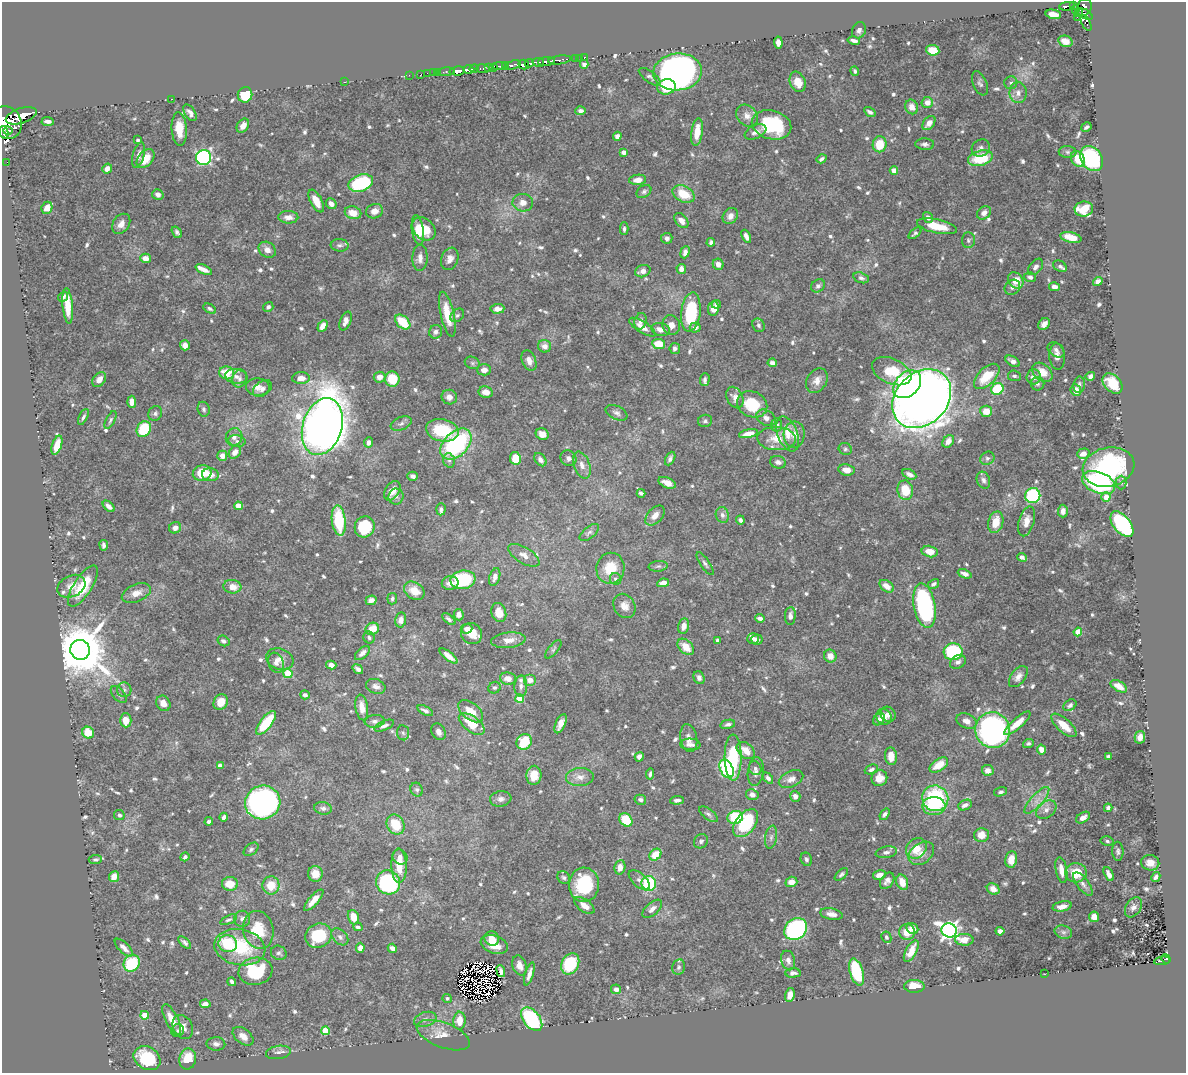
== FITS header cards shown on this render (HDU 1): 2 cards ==
NAXIS1  =                 1184
NAXIS2  =                 1071

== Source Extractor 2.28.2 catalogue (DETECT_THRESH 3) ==
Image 1184 x 1071 px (HDU 1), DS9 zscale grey, 1 PNG px = 1 image px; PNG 1188 x 1075 px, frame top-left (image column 1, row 1071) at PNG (2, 2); each listed source drawn as its Kron ellipse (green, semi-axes under 4 px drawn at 4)
Background 0.519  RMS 0.015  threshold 0.0452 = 3 sigma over >= 5 px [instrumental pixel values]
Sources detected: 804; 7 with non-positive FLUX_AUTO (blend fragments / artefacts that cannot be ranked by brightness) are neither listed nor drawn; of the other 797, the 500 brightest by FLUX_AUTO listed and drawn (297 fainter detections omitted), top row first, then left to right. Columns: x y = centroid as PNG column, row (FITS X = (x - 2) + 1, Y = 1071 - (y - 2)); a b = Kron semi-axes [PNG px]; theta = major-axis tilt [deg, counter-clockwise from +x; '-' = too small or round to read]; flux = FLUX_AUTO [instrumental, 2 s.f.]
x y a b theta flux
1067 6 8 3 5 95
1073 6 4 3 - 130
1084 7 9 7 61 490
1076 9 3 3 - 38
1078 13 2 2 - 22
1053 14 7 4 -12 13
1085 14 8 4 -30 120
1077 17 2 2 - 8.6
1086 23 9 4 -62 49
859 30 8 6 62 3.8
854 41 6 3 -13 3.9
1065 41 7 5 -21 8.5
778 43 6 4 -84 7.5
933 50 6 5 - 20
585 57 2 2 - 7.7
576 58 3 3 - 16
580 58 2 2 - 5.9
560 60 11 3 7 170
546 61 8 3 6 920
538 62 6 3 -11 250
529 63 4 3 - 120
584 64 4 4 - 3.5
512 65 8 3 17 330
524 65 5 5 - 700
500 66 6 2 1 68
505 66 4 3 - 230
488 67 3 3 - 74
494 67 4 3 - 320
474 69 4 3 - 350
483 69 6 3 -9 120
469 70 5 3 - 520
457 71 8 4 7 590
855 71 5 4 - 2.4
446 72 8 3 4 63
678 72 24 18 6 350
427 73 2 2 - 9.5
433 73 2 2 - 13
438 73 3 2 - 16
421 74 2 2 - 11
409 75 2 2 - 7.7
650 77 13 5 -37 3
345 82 2 2 - 33
798 82 10 7 -68 14
980 83 12 7 -66 3.4
1011 83 6 6 - 2.6
666 87 9 7 14 42
1018 93 10 8 -88 6.2
245 95 8 7 - 35
171 99 2 2 - 5.1
927 102 6 5 - 9.2
912 107 7 6 - 8.9
580 111 5 4 - 3.1
870 112 6 4 -34 3
190 113 9 5 -55 4.8
21 116 16 7 19 2900
747 116 12 10 -42 8.3
48 121 6 3 -3 4.1
7 123 17 14 -62 4100
929 123 8 5 51 9.3
772 125 20 14 -15 82
243 126 8 5 55 8.4
1086 127 5 3 - 2.3
179 129 16 7 -86 21
8 131 4 3 - 330
4 132 6 4 -78 620
697 132 14 5 82 18
756 132 11 6 25 5.2
617 136 4 4 - 4.5
138 140 3 3 - 2.3
880 144 8 7 - 26
925 144 9 5 -2 3.5
981 148 9 8 - 4.1
624 152 4 4 - 8.4
1068 152 9 6 -1 3.1
139 155 13 5 75 5.7
204 158 7 7 - 190
980 158 12 7 15 41
146 159 11 7 49 17
822 159 5 3 - 2.6
1078 159 8 6 -61 20
1092 159 13 10 -54 88
7 162 2 2 - 5.6
107 169 5 4 - 7
894 170 4 4 - 12
638 180 8 5 6 8.8
361 183 13 8 18 98
644 191 8 6 33 2.7
684 194 12 8 -28 24
158 195 6 5 - 4.4
316 201 12 5 -62 11
523 203 10 8 -6 7.1
331 204 6 5 - 5.5
47 208 6 5 - 7.5
1084 209 9 7 6 36
374 211 8 7 - 8.5
353 213 8 6 -14 13
984 213 7 6 - 6.3
730 216 8 7 - 5.6
288 217 10 6 -1 7.5
928 217 5 4 - 4.4
681 221 8 5 -50 6.9
121 224 11 8 55 7.3
937 226 20 7 -12 23
424 229 13 10 -44 22
624 229 6 3 90 2.3
418 230 15 6 -81 13
177 232 6 4 -54 2.7
915 233 7 4 39 2.3
746 236 7 4 -64 5.3
1071 237 11 5 -13 16
667 238 5 5 - 4
968 240 8 6 87 2.6
711 242 4 4 - 2.9
340 245 9 6 -4 3.1
267 250 9 7 -36 6.5
685 252 6 4 68 4.9
145 258 5 4 - 9.6
420 258 13 7 88 6.1
450 259 11 8 70 6.2
718 264 6 5 - 5.3
1060 266 7 5 -29 2.4
1035 267 9 6 51 3.8
681 269 5 4 - 5.8
204 270 8 4 -25 5.4
643 271 8 6 21 5.6
1030 277 6 5 - 2.9
861 278 8 5 -16 3.1
1016 280 9 7 -54 18
1098 281 5 4 - 4.7
818 286 7 6 - 3.3
1012 287 8 7 - 4.5
1054 287 5 4 - 6.1
63 297 5 4 - 2.6
716 304 5 3 - 2.3
68 306 18 5 -85 20
268 307 5 4 - 3.1
210 309 7 4 -28 2.4
497 309 7 5 5 6.8
713 309 7 5 81 12
691 312 20 9 83 59
447 314 23 6 -77 22
457 315 8 5 44 2.3
345 321 10 5 70 6.8
640 321 8 6 74 4.1
403 322 9 6 -42 29
1044 324 7 5 49 5.3
671 325 10 8 -69 6.9
759 325 7 6 - 2.6
323 326 6 4 59 7.4
642 327 15 5 -33 8.4
695 327 5 5 - 4.8
661 329 9 6 -9 6.6
436 332 7 6 - 3.9
659 344 6 5 - 20
185 345 5 5 - 6.7
545 346 7 6 - 7.2
675 348 5 5 - 2.9
1056 350 9 6 -37 4.1
1057 357 13 7 -86 6.4
529 361 11 7 -69 7.5
1013 361 8 5 -32 5.5
472 363 8 6 -22 2.5
772 363 5 4 - 4.8
484 370 7 5 1 7.1
892 371 21 12 -24 32
1042 372 11 8 -39 14
227 373 7 6 - 23
236 376 11 7 -9 5.4
987 376 16 8 45 28
1014 376 6 5 - 2.8
1090 376 5 4 - 3.6
379 377 6 5 - 6.8
1033 377 7 7 - 7.9
301 378 9 6 3 8.6
240 379 9 7 68 4.6
392 379 8 7 - 25
705 379 6 5 - 3.6
99 380 8 6 55 7
817 381 13 9 61 8.3
1113 383 12 8 -46 26
907 384 16 11 45 150
1037 384 7 6 - 2.6
1079 385 8 5 81 3.5
258 387 12 8 -3 7.2
262 388 10 7 36 3.7
997 389 6 5 - 56
1076 390 6 5 - 9
486 392 7 5 -12 8.7
449 397 8 7 - 6.6
735 398 11 8 -64 6.3
922 399 33 26 45 1400
132 402 6 4 -88 7.3
752 404 15 12 -25 37
204 409 7 6 - 2.5
986 411 6 5 - 15
155 413 8 6 57 2.9
616 413 11 6 -25 4.1
83 417 8 4 63 2.8
766 418 10 7 -33 5.4
110 420 10 4 62 2.3
705 421 7 6 - 2.4
401 423 11 6 23 3.7
776 425 7 5 83 3.9
322 426 29 19 73 1300
144 429 8 6 60 49
442 430 16 11 -11 46
542 434 6 5 - 7.7
748 434 9 4 12 8.5
788 434 18 10 -70 13
794 435 13 10 85 11
234 437 9 8 - 5.3
776 439 19 11 -3 18
237 441 8 5 -11 3
948 441 7 5 56 7.8
369 442 5 4 - 4.9
456 444 18 12 44 130
57 445 10 5 72 19
845 449 7 6 - 2.3
235 452 7 5 55 7.5
1083 454 6 5 - 5.8
222 456 5 5 - 8.2
515 458 6 5 - 27
568 458 8 7 - 4.3
987 458 7 6 - 3.1
670 459 7 4 64 3.3
449 460 7 5 -72 3.3
540 460 7 5 -51 5
778 462 8 6 -15 3.9
582 465 14 8 -70 7.6
1108 467 26 19 12 140
846 470 8 5 -10 9
202 473 9 7 14 27
909 474 7 4 -26 5
210 475 8 6 -6 9
413 476 5 4 - 3.6
983 480 9 6 -68 3.6
1099 482 17 10 -21 140
1121 482 7 5 90 2.7
667 483 9 5 -24 9.4
905 490 10 7 -77 25
392 491 10 7 59 11
641 493 4 3 - 2.7
396 496 8 7 - 3.8
1033 496 7 7 - 100
1106 497 4 4 - 12
109 506 7 4 -43 4.1
238 506 4 4 - 17
441 509 6 4 86 2.3
1063 511 6 5 - 6.2
722 515 8 6 -74 4.6
655 516 12 7 48 8.2
740 520 4 4 - 2.5
339 521 15 7 -84 57
1027 521 15 7 74 9.2
996 522 11 7 76 16
1122 524 15 8 -51 120
365 527 11 10 - 42
175 528 6 5 - 4.5
589 532 11 5 39 3.1
104 545 5 4 - 2.9
930 551 8 5 -12 11
524 555 17 8 -31 8
1022 557 5 4 - 3.8
705 564 13 4 -56 3.3
658 566 9 5 5 2.4
610 568 15 14 - 23
965 574 7 4 -23 4.6
495 577 9 5 72 6.3
616 579 6 5 - 2.4
463 580 12 9 9 73
450 583 8 7 - 7.9
663 583 6 4 10 8.7
934 584 6 4 31 2.7
71 586 15 10 27 11
83 586 23 9 57 39
887 586 8 5 -36 9.2
232 587 9 6 -7 11
414 591 11 8 -35 14
136 593 15 8 22 9.9
392 599 6 5 - 2.4
371 600 5 4 - 4.7
624 606 13 10 -58 8.2
924 606 22 10 -79 160
499 612 10 7 -72 13
459 615 6 5 - 5.8
790 616 9 5 87 4.6
760 618 5 4 - 3.8
449 619 8 4 -39 2.5
401 620 7 5 78 5.6
684 626 8 5 78 7.8
372 629 7 6 - 16
467 629 6 4 8 6.6
1078 632 4 4 - 22
472 634 11 10 - 13
369 638 6 5 - 2.2
753 639 6 5 - 3.9
508 640 17 7 6 10
717 640 4 3 - 2.4
757 640 5 5 - 4.2
224 641 6 5 - 3.5
686 647 9 6 -45 17
553 649 11 5 50 2.7
80 650 10 9 - 6800
953 652 9 8 - 81
362 653 9 5 43 6.7
449 656 11 4 -38 7.8
830 656 6 6 - 9.3
280 659 14 10 -18 9.1
958 662 8 6 33 3.6
276 663 10 7 -71 4.8
331 665 5 4 - 8.4
358 669 6 4 -38 3.6
288 674 4 4 - 39
1018 677 12 7 52 6.1
699 678 7 5 -64 3.4
508 679 8 6 -7 7.6
530 680 6 6 - 7.3
376 686 10 7 -21 5.4
521 686 10 6 89 3.9
1119 686 9 5 -30 12
495 688 6 5 - 2.3
124 690 7 7 - 2.8
119 695 10 5 -48 2.9
305 695 5 4 - 3.5
520 698 4 4 - 34
221 702 8 7 - 16
163 703 8 6 -59 7.9
1070 705 7 5 36 2.6
362 707 13 6 -82 8.5
425 711 8 4 -29 3.4
470 711 14 8 -39 16
888 714 8 7 - 5.5
884 717 8 7 - 5.6
879 719 7 5 50 5
126 720 7 5 -89 14
375 721 10 6 5 4.1
967 721 10 7 -24 6.4
266 723 14 6 51 40
1017 723 17 5 41 14
472 724 15 7 -36 25
560 724 10 5 65 7.4
728 724 7 4 12 2.8
1064 725 16 6 -42 17
384 726 10 4 24 4.1
993 730 18 17 - 330
438 732 9 6 -62 5.3
88 733 6 5 - 19
403 733 7 6 - 2.7
1140 737 6 5 - 8.5
689 738 14 8 -80 7
524 742 8 7 - 35
1028 743 5 4 - 2.4
690 744 10 5 -4 4.8
1041 750 5 4 - 8
746 751 10 7 -41 14
891 756 9 6 -84 13
1108 756 4 3 - 2.3
639 757 5 4 - 4.3
733 757 23 8 -90 60
939 765 10 6 32 17
220 766 4 4 - 6.1
755 768 7 6 - 2.6
727 769 10 6 -63 100
871 769 7 4 22 2.4
988 770 6 5 - 7.2
756 772 14 8 84 5.7
650 774 6 3 84 2.4
534 775 9 7 86 14
580 777 14 9 3 8.5
768 778 6 4 -48 3.1
879 778 8 8 - 8.4
791 779 13 8 26 7.3
417 790 7 6 - 2.8
1001 792 7 4 15 2.4
752 795 6 5 - 5.1
795 796 5 5 - 5.6
935 798 13 12 - 110
501 799 10 7 9 5.1
640 800 6 5 - 3.1
677 800 7 4 5 3.1
1037 800 17 6 48 8.6
263 802 18 17 - 310
965 805 7 5 25 5.1
934 806 11 9 -1 23
323 808 9 6 -9 4.3
1108 808 4 4 - 3.5
1046 810 11 8 38 6.2
709 814 11 5 -37 3.3
885 814 6 4 53 3.4
119 815 5 5 - 2.7
224 817 4 3 - 3.1
735 817 8 6 16 54
1083 818 7 5 33 6.1
626 820 7 6 - 33
209 821 4 3 - 3
745 823 16 10 51 63
396 824 10 8 -59 34
981 835 7 7 - 11
771 837 11 6 80 3.9
701 841 7 6 - 2.6
1107 841 7 5 -11 2.3
916 848 11 9 46 19
251 849 8 5 38 2.6
1118 851 9 5 -88 3.1
886 852 11 5 10 3.8
921 853 14 10 37 10
655 855 6 5 - 18
185 857 5 4 - 2.6
400 857 8 7 - 5
806 859 7 5 -66 2.4
1011 859 8 6 79 13
95 860 6 5 - 2.3
1150 863 9 7 -13 10
399 866 17 7 -89 19
620 867 7 5 81 8.1
1061 870 13 5 -80 11
1076 873 11 9 3 25
315 874 8 7 - 11
841 874 8 4 42 2.3
1109 874 7 4 -64 5.6
879 875 6 4 14 6.9
114 877 6 5 - 10
564 877 7 5 -43 2.4
1156 877 5 4 - 3.8
639 880 13 6 -41 4.3
887 881 9 6 55 4.6
388 882 12 11 - 150
791 882 6 5 - 9.2
902 882 8 5 -66 12
649 883 7 7 - 61
230 884 8 7 - 15
1083 884 14 6 -53 5.6
271 885 9 8 - 18
584 885 17 15 88 58
993 889 7 5 -31 6.3
314 900 13 5 48 10
585 906 11 6 -36 9.5
1062 906 10 5 11 7.5
1133 907 11 7 57 4.5
652 909 12 6 41 6.2
831 914 11 5 -10 6.3
353 917 7 5 -70 15
1094 917 5 5 - 8.6
242 919 8 8 - 4.1
228 920 9 4 24 2.2
358 927 5 4 - 3.1
796 929 12 10 41 150
912 929 6 5 - 6.5
258 930 19 15 -77 30
949 930 8 7 - 470
1000 931 4 4 - 5.8
907 932 8 8 - 14
1063 932 9 6 -15 3.4
318 936 13 12 - 50
340 937 10 6 -46 4.3
886 937 6 4 -63 2.2
492 939 7 7 - 14
964 940 9 6 -1 10
185 942 8 4 -42 2.8
228 944 9 8 - 51
494 945 14 8 -19 17
240 947 26 18 -10 67
124 948 12 5 -45 5.7
360 948 5 4 - 6.2
392 948 5 4 - 5.6
911 951 12 5 61 14
279 953 8 7 - 3.3
1166 959 5 4 - 90
788 960 10 7 -77 5
1162 961 8 3 9 86
132 963 9 7 55 55
570 964 11 8 62 54
520 965 10 7 -71 7.8
679 967 8 6 79 2.6
255 971 17 13 10 66
501 971 6 3 -71 3.1
857 972 14 6 -73 57
793 973 7 4 3 3.6
529 974 12 4 73 5.8
1045 974 3 2 - 2.8
232 982 5 3 - 3
914 986 10 6 0 19
616 989 5 4 - 5.9
790 995 7 5 76 8.4
447 998 5 4 - 2.3
205 1004 5 4 - 6.8
145 1015 4 4 - 20
172 1019 17 6 -63 15
425 1019 11 7 19 4.8
532 1019 13 8 -51 100
459 1021 9 6 87 13
183 1027 12 9 -63 9.7
178 1030 6 6 - 2.3
325 1031 4 4 - 36
443 1035 28 12 -21 15
243 1036 12 7 -38 8.6
216 1044 9 6 -2 4.3
278 1052 12 6 9 4.4
147 1058 14 11 -32 51
188 1059 10 8 80 27
At the frame edge (FLAGS 8, measured only in part): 1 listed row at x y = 7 123
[297 fainter detections neither listed nor drawn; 7 non-positive-flux detections neither listed nor drawn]